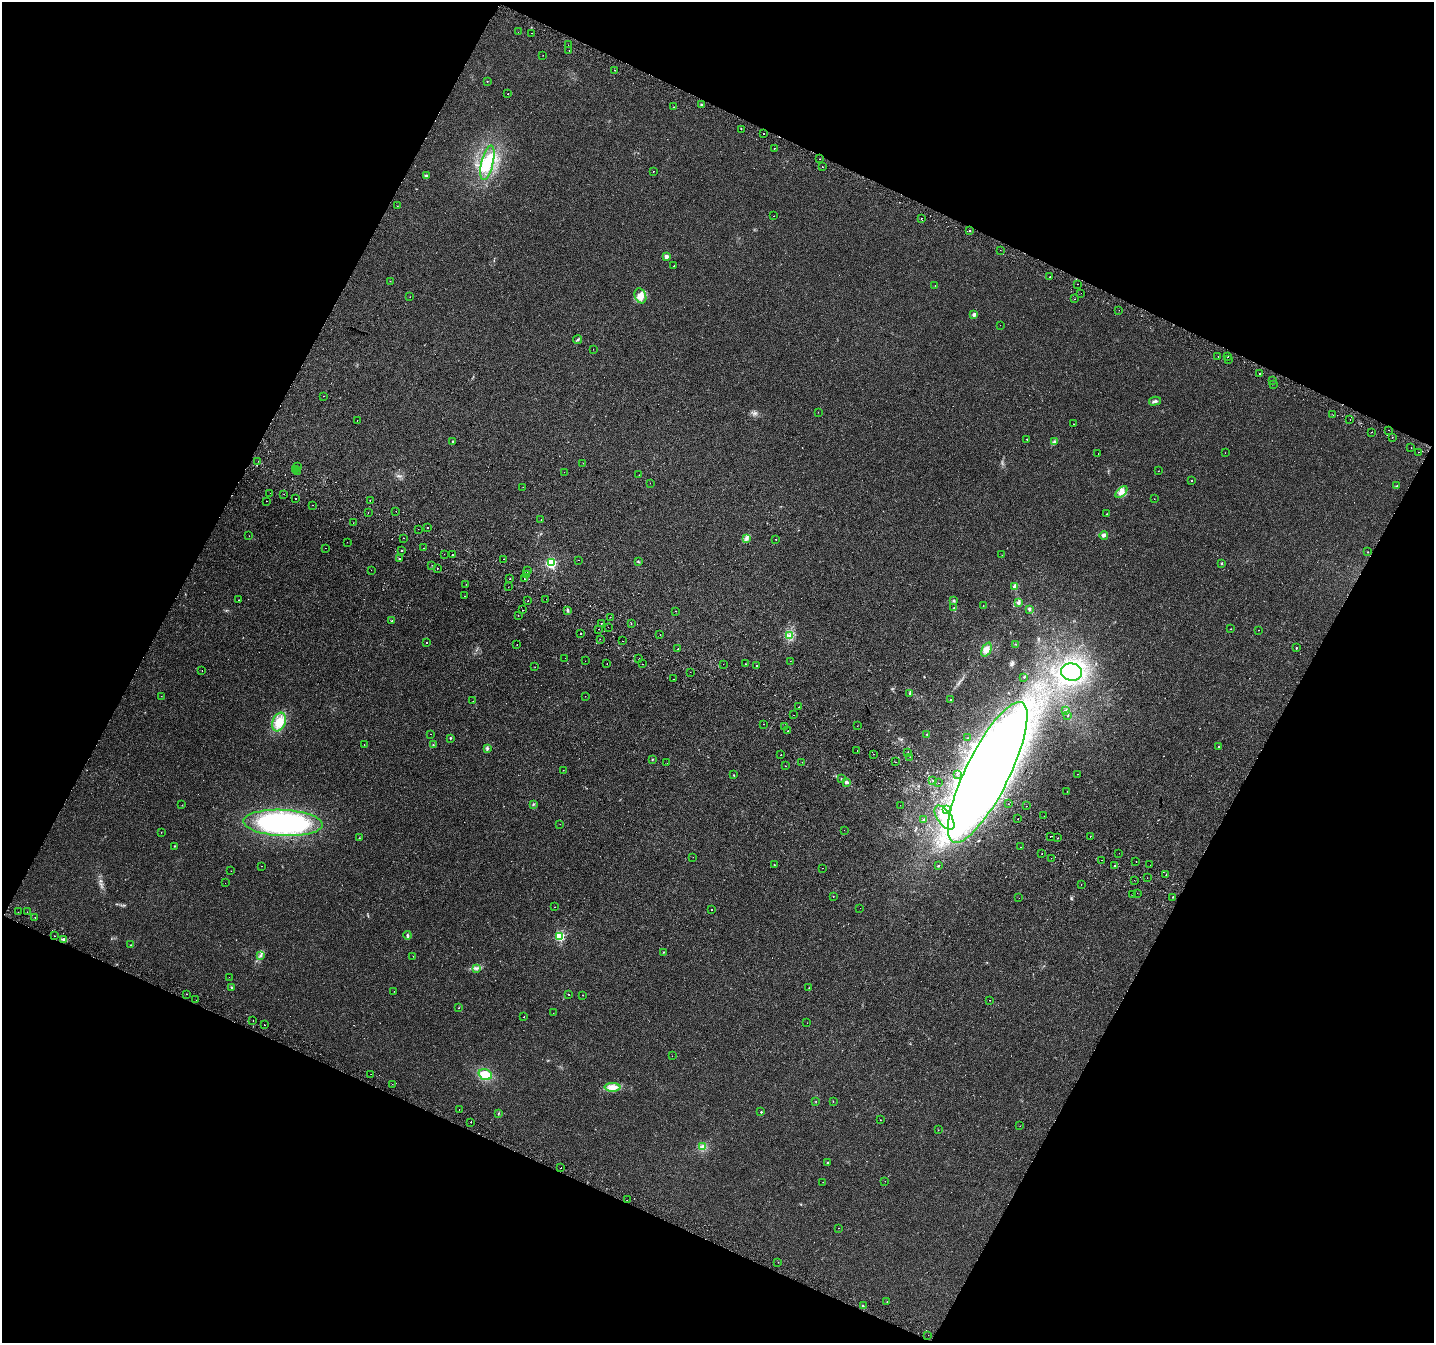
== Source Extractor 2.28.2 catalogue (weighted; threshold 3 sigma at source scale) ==
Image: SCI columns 37-5761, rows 321-5684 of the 5790 x 5939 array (HDU 1 of 3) = the unmasked area's bounding box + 8 px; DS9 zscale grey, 4 x 4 block average (1 PNG px = mean of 4 x 4 image px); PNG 1436 x 1345 px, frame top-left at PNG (2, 2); each listed source drawn as its Kron ellipse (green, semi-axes under 4 px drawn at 4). Shown black and unused: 45% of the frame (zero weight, under 2 of 3 exposures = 3% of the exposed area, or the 3 px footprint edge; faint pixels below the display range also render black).
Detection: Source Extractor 2.28.2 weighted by HDU 2 'WHT'. Background 0.0135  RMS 0.0032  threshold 0.0144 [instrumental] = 3 sigma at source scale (4.5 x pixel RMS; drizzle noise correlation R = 1.50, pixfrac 1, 0.0396/0.0396 arcsec/px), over >= 5 px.
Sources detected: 353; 1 too faint to see at this stretch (4 x 4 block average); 8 inside a brighter object's white glare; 31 cosmic-ray / hot-pixel residue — neither listed nor drawn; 4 coinciding with a brighter row at this scale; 5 inside a brighter listed object's ellipse — not listed separately; the other 304 listed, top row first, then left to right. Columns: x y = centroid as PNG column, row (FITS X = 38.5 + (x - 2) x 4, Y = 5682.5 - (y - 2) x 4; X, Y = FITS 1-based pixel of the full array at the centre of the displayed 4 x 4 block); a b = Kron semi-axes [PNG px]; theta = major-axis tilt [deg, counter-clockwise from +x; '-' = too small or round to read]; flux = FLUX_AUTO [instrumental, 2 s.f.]
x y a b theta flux
518 32 2 2 - 0.29
532 33 2 2 - 0.52
568 45 2 2 - 2.4
569 51 2 2 - 0.93
543 55 2 2 - 0.34
614 70 2 2 - 1.4
487 81 2 2 - 0.75
508 94 2 2 - 0.83
701 104 3 2 - 1.7
674 107 2 2 - 0.47
741 129 2 2 - 0.49
763 133 2 2 - 0.99
774 148 2 2 - 1.3
819 159 2 2 - 1.1
487 163 17 6 77 33
822 167 2 2 - 2.6
653 171 2 2 - 1.3
426 176 2 2 - 13
397 206 2 2 - 0.42
774 216 2 2 - 0.38
921 218 2 2 - 1.5
970 230 2 2 - 3.7
1000 250 2 2 - 1.3
666 257 2 2 - 25
674 266 2 2 - 1.1
1050 277 2 2 - 1
390 281 2 2 - 0.75
1078 284 2 2 - 8.4
935 285 2 2 - 0.61
1081 293 2 2 - 0.55
640 296 8 5 -68 12
410 297 2 2 - 0.36
1075 299 2 2 - 0.84
1119 310 2 2 - 1.2
974 314 2 2 - 20
1000 325 2 2 - 0.21
578 340 4 2 - 1.9
593 349 2 2 - 0.39
1218 356 2 2 - 0.9
1228 357 2 2 - 2.4
1228 359 2 2 - 1.9
1259 373 2 2 - 1.6
1272 380 2 2 - 0.64
1274 384 2 2 - 0.37
323 396 2 2 - 0.34
1155 401 6 2 15 3.6
818 412 2 2 - 0.43
1333 415 2 2 - 1.1
1350 420 2 2 - 0.38
357 421 2 2 - 2.9
1073 424 2 2 - 0.52
1388 430 2 2 - 2
1372 432 2 2 - 1.6
1392 437 2 2 - 1.1
1027 439 2 2 - 1.5
452 441 2 2 - 3
1054 442 4 2 - 2.4
1411 448 2 2 - 2
1418 452 2 2 - 0.84
1098 453 2 2 - 1.5
1225 453 2 2 - 0.29
258 461 2 2 - 0.32
583 463 2 2 - 0.87
298 466 2 2 - 0.8
295 469 2 2 - 1.7
1158 471 2 2 - 0.39
297 472 2 2 - 0.69
564 472 2 2 - 0.23
639 475 2 2 - 0.49
1191 481 2 2 - 1.7
650 483 2 2 - 0.3
1397 486 3 2 - 1.7
523 487 2 2 - 0.24
1121 492 7 4 43 7.8
270 493 2 2 - 1.2
284 494 2 2 - 0.34
295 498 2 2 - 4.3
1154 499 2 2 - 0.35
266 501 2 2 - 2.5
370 501 2 2 - 0.51
312 505 2 2 - 3.1
396 511 2 2 - 0.42
368 512 2 2 - 0.69
1106 514 2 2 - 0.73
541 519 2 2 - 1.3
353 523 2 2 - 0.47
427 528 2 2 - 3.3
418 529 2 2 - 0.33
1104 535 4 3 - 4.9
249 536 2 2 - 0.35
403 538 2 2 - 2.9
747 538 3 2 - 2.1
775 539 2 2 - 0.77
347 542 2 2 - 0.34
325 548 2 2 - 0.31
423 548 2 2 - 0.83
401 551 2 2 - 2.2
1368 552 2 2 - 0.42
444 554 2 2 - 1.1
452 555 2 2 - 3.8
1002 555 2 2 - 0.35
399 559 2 2 - 1.6
504 559 2 2 - 0.55
578 560 2 2 - 1.3
638 561 3 2 - 1.1
551 563 2 2 - 280
1221 563 2 2 - 1.5
432 565 2 2 - 0.67
437 568 2 2 - 0.96
371 570 2 2 - 0.28
527 570 2 2 - 1.1
527 575 2 2 - 7.5
510 579 2 2 - 2
524 579 2 2 - 2.5
466 584 2 2 - 0.47
1015 586 2 2 - 11
508 587 2 2 - 0.96
464 596 2 2 - 1.1
546 599 2 2 - 1.5
239 600 2 2 - 0.62
954 600 4 2 - 1.6
528 601 2 2 - 0.54
1018 603 4 3 - 3.6
983 606 2 2 - 0.49
954 608 2 2 - 0.94
1029 609 3 2 - 2.4
523 610 2 2 - 1.8
567 610 2 2 - 1.4
675 611 2 2 - 0.35
518 615 2 2 - 1.1
610 617 2 2 - 1.2
392 621 2 2 - 0.88
601 623 2 2 - 0.63
631 624 2 2 - 0.57
608 627 2 2 - 0.59
599 629 2 2 - 1.6
1231 629 2 2 - 0.89
1258 630 2 2 - 0.55
580 633 2 2 - 2.9
660 635 2 2 - 1.9
790 635 2 2 - 1.7
600 639 2 2 - 3.3
622 641 2 2 - 0.89
427 642 2 2 - 0.76
1016 644 2 2 - 0.64
517 645 2 2 - 1.8
1296 648 2 2 - 2.7
678 649 2 2 - 2.3
986 650 7 4 66 11
565 658 2 2 - 1.7
639 659 2 2 - 1.8
585 661 2 2 - 0.33
790 661 2 2 - 0.42
607 663 2 2 - 1.6
643 664 2 2 - 0.86
723 664 2 2 - 0.37
745 664 2 2 - 3.7
756 666 2 2 - 0.87
535 667 2 2 - 0.57
202 670 2 2 - 0.46
690 672 2 2 - 1.7
1072 672 10 8 -10 33
1024 677 2 2 - 0.8
673 679 2 2 - 7.1
910 693 3 2 - 1.7
161 696 2 2 - 0.27
585 696 2 2 - 0.3
950 700 2 2 - 1.8
473 701 2 2 - 0.32
799 707 2 2 - 0.79
1066 711 2 2 - 8
794 715 2 2 - 0.98
1068 716 2 2 - 0.37
279 722 9 6 69 27
763 724 2 2 - 1.2
857 726 2 2 - 1.2
784 727 2 2 - 0.48
787 731 2 2 - 0.41
431 734 2 2 - 0.31
927 734 2 2 - 0.85
450 738 2 2 - 3.1
967 738 2 2 - 0.51
364 745 2 2 - 0.48
433 745 2 2 - 1.1
1219 747 2 2 - 3.5
487 749 2 2 - 1.3
857 751 2 2 - 1.5
908 752 2 2 - 0.38
873 754 2 2 - 0.42
781 755 2 2 - 0.87
910 757 2 2 - 0.56
652 759 2 2 - 0.93
802 762 2 2 - 0.29
896 762 2 2 - 1.4
667 763 2 2 - 0.3
785 766 2 2 - 1.3
563 770 2 2 - 0.58
988 772 78 22 64 2000
957 774 2 2 - 2.2
1078 774 2 2 - 0.95
734 775 3 2 - 0.92
841 778 2 2 - 0.8
932 780 2 2 - 4.4
846 782 3 2 - 5.1
939 783 2 2 - 0.83
1067 791 2 2 - 0.32
533 804 3 2 - 1.5
1008 804 2 2 - 1.5
182 805 2 2 - 0.67
900 805 2 2 - 0.27
1026 806 2 2 - 0.98
946 809 2 2 - 1.1
1044 816 2 2 - 0.83
944 818 14 7 -54 31
1018 818 2 2 - 2.1
923 820 3 2 - 0.75
283 823 40 13 -3 280
560 824 2 2 - 0.32
844 830 2 2 - 0.36
161 832 2 2 - 0.5
1050 836 2 2 - 2.1
1090 836 2 2 - 0.62
359 838 2 2 - 0.81
1058 838 2 2 - 0.86
174 846 2 2 - 2.2
1020 847 2 2 - 0.32
1119 853 2 2 - 2.4
1042 854 2 2 - 1.4
693 857 2 2 - 0.23
1051 858 2 2 - 0.32
1101 860 2 2 - 0.29
1136 862 2 2 - 0.71
774 865 2 2 - 1.1
1150 865 2 2 - 0.45
261 866 2 2 - 0.58
938 866 2 2 - 3
1115 866 2 2 - 1.4
822 868 2 2 - 0.94
231 871 2 2 - 0.6
1166 874 2 2 - 1.4
1147 878 2 2 - 0.48
1134 880 2 2 - 1.4
225 883 2 2 - 0.18
1081 885 2 2 - 0.9
1137 893 2 2 - 0.32
1133 895 2 2 - 0.77
833 896 2 2 - 0.44
1173 897 2 2 - 1.4
1019 898 2 2 - 0.34
555 907 2 2 - 0.35
860 908 2 2 - 0.29
711 910 2 2 - 0.79
18 912 2 2 - 0.46
27 912 2 2 - 0.43
35 917 2 2 - 3.6
407 935 4 2 - 1.9
54 936 2 2 - 2.6
560 936 2 2 - 220
63 939 3 2 - 2.1
131 945 2 2 - 0.65
663 952 2 2 - 1.5
260 956 3 2 - 1.8
413 956 2 2 - 1.1
476 968 3 2 - 2.2
229 977 2 2 - 0.29
231 987 2 2 - 5
809 988 2 2 - 0.42
394 991 2 2 - 0.39
187 994 2 2 - 0.66
569 994 2 2 - 1.5
583 995 2 2 - 0.6
196 1000 2 2 - 0.6
989 1000 2 2 - 0.73
459 1008 2 2 - 0.59
553 1013 2 2 - 0.48
524 1017 2 2 - 0.87
253 1020 2 2 - 2.1
807 1023 2 2 - 0.38
264 1025 2 2 - 0.5
672 1056 2 2 - 0.51
371 1074 2 2 - 0.51
485 1075 7 5 -20 28
392 1084 2 2 - 0.84
612 1087 8 4 -3 14
833 1101 2 2 - 0.57
816 1102 2 2 - 0.53
459 1109 2 2 - 0.5
761 1112 2 2 - 3
498 1113 3 2 - 1.1
880 1120 2 2 - 0.57
471 1122 2 2 - 4.7
1020 1126 2 2 - 0.4
938 1130 2 2 - 0.8
703 1147 3 3 - 3.3
827 1162 2 2 - 2.8
561 1168 2 2 - 1.1
885 1181 2 2 - 0.3
823 1182 2 2 - 0.43
627 1200 2 2 - 3
839 1228 2 2 - 0.43
778 1262 2 2 - 0.38
887 1302 2 2 - 0.57
863 1306 3 2 - 1.6
928 1335 2 2 - 0.53
Diffuse or blended objects may show on this block-average render without a row.